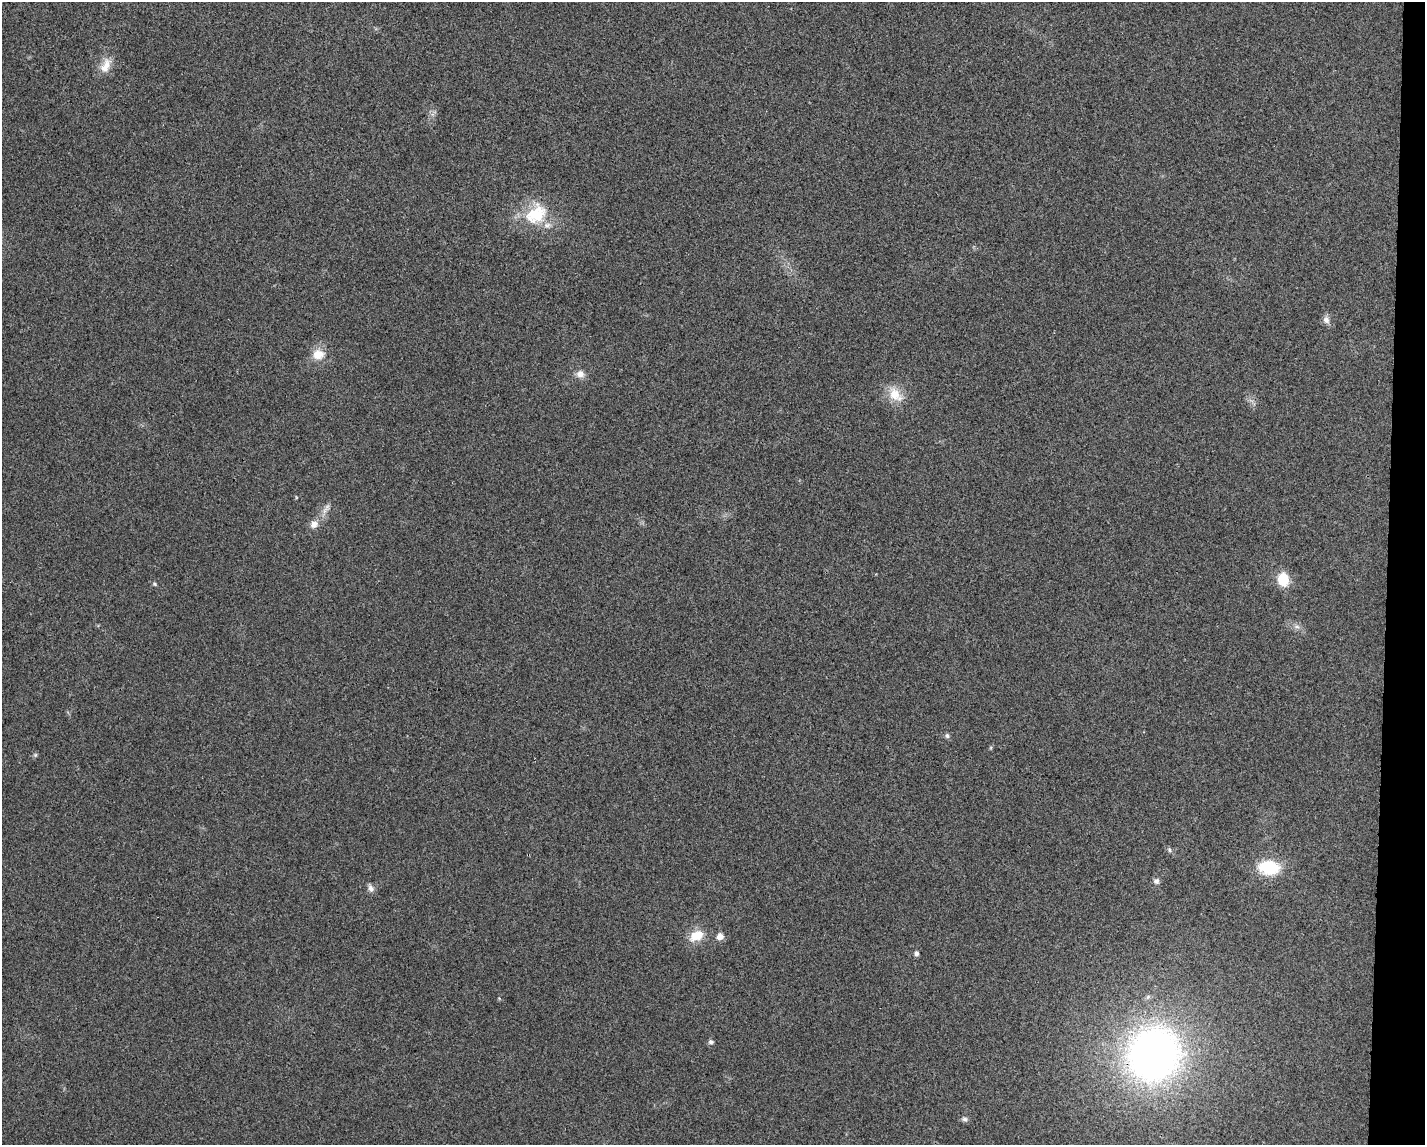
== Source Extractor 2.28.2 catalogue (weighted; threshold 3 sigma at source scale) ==
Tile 6 of 3 x 4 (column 3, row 2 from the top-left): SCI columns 2957-4379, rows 2291-3433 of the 4599 x 4579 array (HDU 1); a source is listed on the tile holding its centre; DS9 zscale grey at full resolution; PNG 1427 x 1147 px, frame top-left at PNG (2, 2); no overlay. Shown black and unused: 3% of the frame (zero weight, under 3 of 4 exposures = <1% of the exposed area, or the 3 px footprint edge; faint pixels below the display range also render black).
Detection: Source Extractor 2.28.2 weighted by HDU 2 'WHT'; one run over the whole footprint, this tile lists its part. Background 0.0249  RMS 0.006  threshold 0.0268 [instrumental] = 3 sigma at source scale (4.5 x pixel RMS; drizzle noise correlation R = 1.50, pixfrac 1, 0.05/0.05 arcsec/px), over >= 5 px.
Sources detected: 24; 1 inside a brighter listed object's ellipse — not listed separately; the other 23 listed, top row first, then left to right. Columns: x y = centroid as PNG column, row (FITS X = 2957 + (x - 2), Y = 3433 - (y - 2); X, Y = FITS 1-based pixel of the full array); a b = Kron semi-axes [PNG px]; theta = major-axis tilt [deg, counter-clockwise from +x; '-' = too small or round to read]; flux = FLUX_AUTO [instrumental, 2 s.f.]
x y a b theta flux
106 65 24 12 65 8.5
536 214 33 26 43 28
1326 320 11 8 -76 3.2
318 354 17 15 3 9.2
580 374 10 9 - 4.2
895 394 24 15 -46 12
325 510 19 8 57 4.8
1283 579 13 10 -81 16
154 584 6 4 -41 0.97
1297 627 10 7 -23 2.8
947 736 7 6 - 1.4
35 755 6 5 - 0.99
1169 850 7 5 -69 1.2
1269 868 26 17 -4 25
1156 881 8 8 - 2.1
371 888 10 7 -70 2.7
696 936 20 13 25 11
720 936 9 8 - 3.8
916 953 5 5 - 2.2
499 998 5 4 - 0.59
711 1042 7 6 - 1.5
1154 1054 46 43 58 350
965 1119 9 6 -27 1.8
Overlapping masked pixels (flux is a lower limit): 1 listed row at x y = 1154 1054